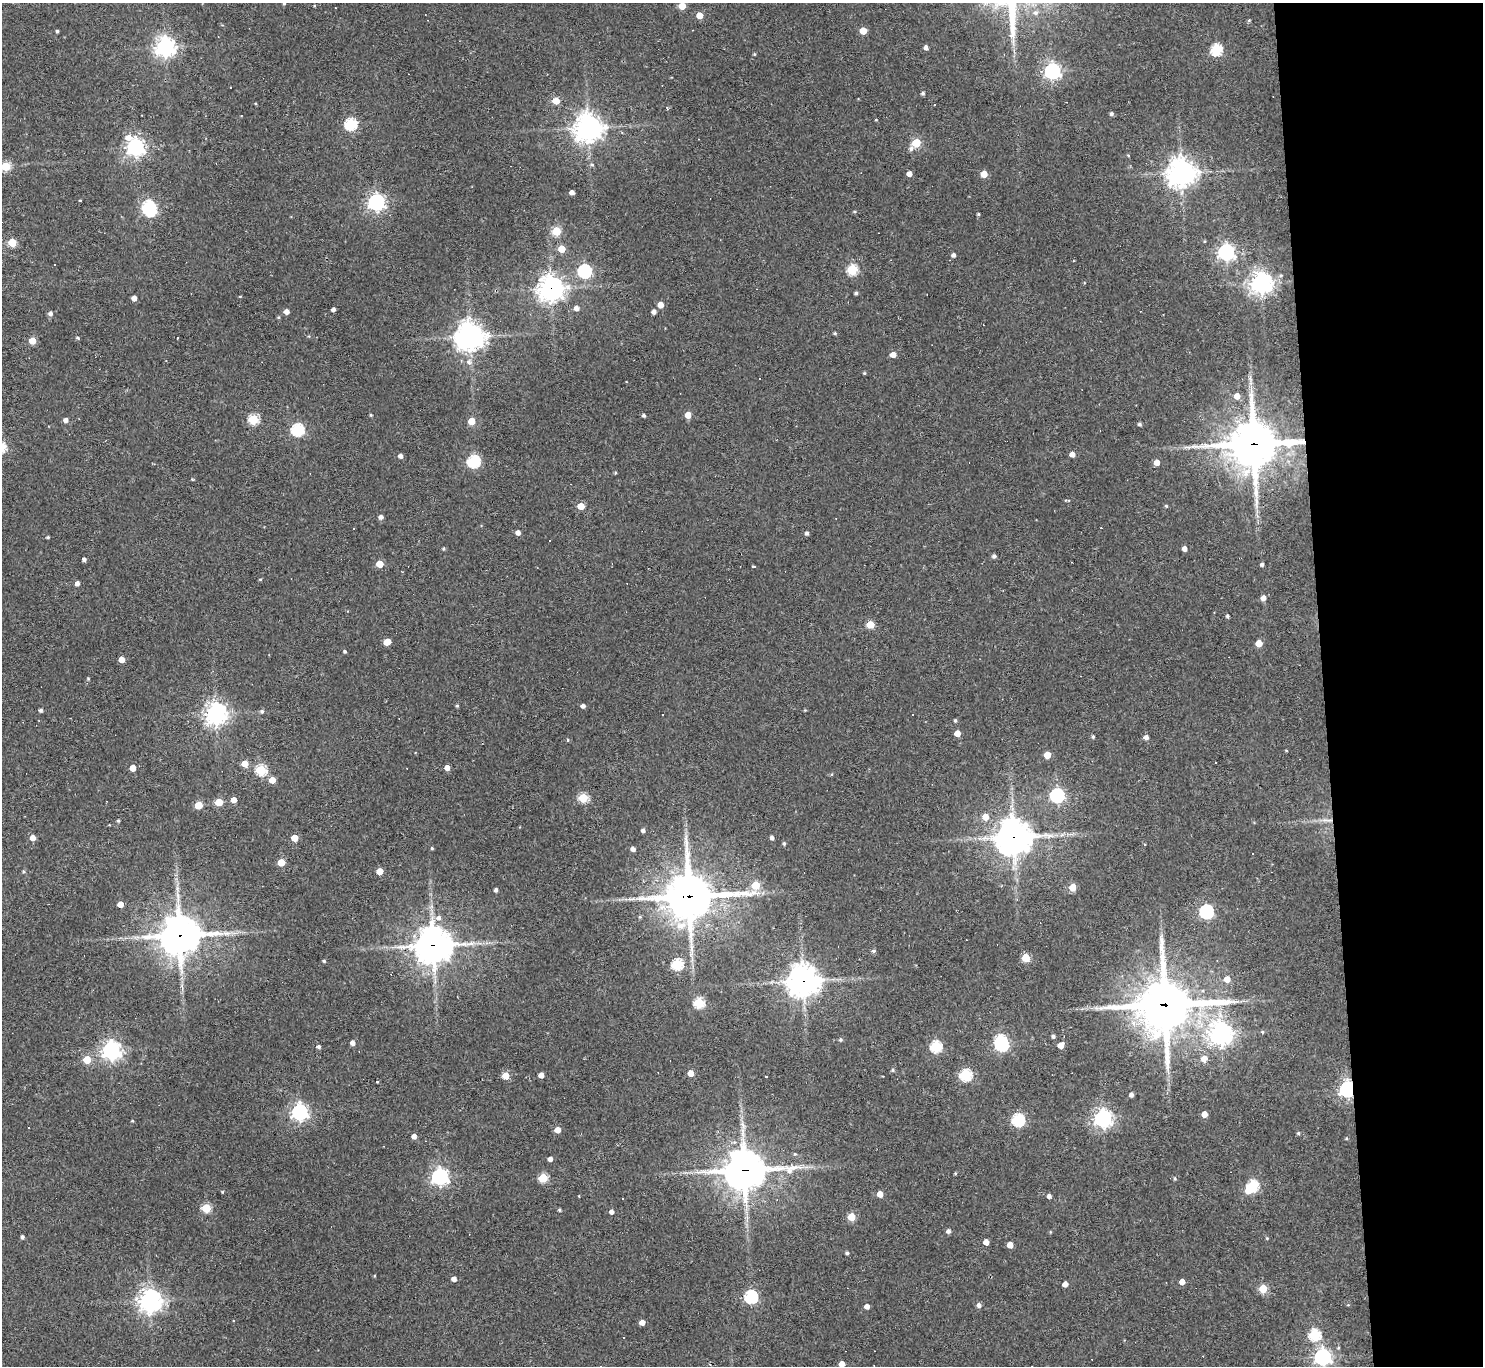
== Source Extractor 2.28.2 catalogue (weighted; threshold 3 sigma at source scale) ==
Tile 6 of 3 x 3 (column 3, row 2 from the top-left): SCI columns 2963-4443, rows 1567-2930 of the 4443 x 4419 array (HDU 1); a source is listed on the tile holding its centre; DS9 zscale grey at full resolution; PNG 1485 x 1368 px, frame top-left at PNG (2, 3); no overlay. Shown black and unused: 11% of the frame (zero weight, under 2 of 3 exposures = <1% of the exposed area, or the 3 px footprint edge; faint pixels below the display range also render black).
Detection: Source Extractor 2.28.2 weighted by HDU 2 'WHT'; one run over the whole footprint, this tile lists its part. Background 0.18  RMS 0.0085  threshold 0.0381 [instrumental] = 3 sigma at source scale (4.5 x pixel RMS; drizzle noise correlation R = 1.50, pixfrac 1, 0.05/0.05 arcsec/px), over >= 5 px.
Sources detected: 236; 4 inside a brighter object's white glare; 12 cosmic-ray / hot-pixel residue — not listed; the other 220 listed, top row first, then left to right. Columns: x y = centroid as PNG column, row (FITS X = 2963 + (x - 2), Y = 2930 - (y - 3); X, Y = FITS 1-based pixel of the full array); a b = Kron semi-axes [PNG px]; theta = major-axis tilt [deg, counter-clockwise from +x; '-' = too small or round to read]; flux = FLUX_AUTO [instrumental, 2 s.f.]
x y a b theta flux
284 3 4 4 - 1.1
682 6 5 5 - 15
1035 13 7 6 - 2.6
699 15 5 4 - 11
1249 20 4 4 - 0.97
57 31 3 3 - 1.3
863 31 5 5 - 15
165 47 7 7 - 500
926 47 4 4 - 3.8
1216 50 6 5 - 79
754 54 4 3 - 0.92
1052 71 6 6 - 290
923 93 4 4 - 1.6
556 101 5 5 - 15
1111 114 4 4 - 1.8
876 120 3 3 - 0.67
351 124 6 5 - 96
588 128 9 9 - 980
128 138 8 6 -4 6.5
698 139 3 2 - 0.61
916 143 5 5 - 38
135 147 7 6 - 370
911 149 6 5 - 2.7
1128 155 4 3 - 0.69
592 165 5 5 - 1.2
6 166 5 5 - 40
1181 173 9 9 - 940
909 174 4 4 - 5.8
984 174 5 5 - 16
572 192 4 4 - 4.3
80 200 3 2 - 0.66
376 202 6 6 - 310
148 207 7 5 40 100
854 211 5 3 - 0.96
978 214 3 3 - 1.1
556 231 5 5 - 40
12 242 5 5 - 30
562 249 5 5 - 15
1226 252 6 6 - 300
953 255 4 4 - 2.6
852 270 5 5 - 57
584 271 6 6 - 130
1261 283 8 8 - 500
551 288 9 9 - 600
856 293 4 4 - 1.5
240 296 4 3 - 0.69
134 298 4 4 - 4.7
660 305 5 4 - 8.8
576 308 5 5 - 4
333 310 4 3 - 3
286 312 4 4 - 5.2
654 312 4 4 - 3.8
50 313 5 5 - 2.9
835 333 4 3 - 1.2
470 336 10 10 - 780
78 338 5 3 - 1.1
177 338 3 2 - 1.2
32 341 5 4 - 15
893 355 5 4 - 7.3
469 362 7 7 - 3.6
864 373 4 4 - 0.92
1237 396 5 5 - 7.6
371 415 4 3 - 0.9
644 415 4 4 - 1.8
688 415 5 4 - 12
253 419 5 5 - 52
66 420 4 4 - 4.1
471 421 5 5 - 16
1139 424 4 4 - 1.7
297 430 6 6 - 100
1253 444 17 15 1 3500
1072 454 5 4 - 4.8
400 456 4 4 - 3.8
474 461 6 6 - 110
1157 462 4 4 - 8
615 473 4 3 - 0.88
1065 500 7 3 16 0.7
581 506 5 4 - 16
1166 506 5 4 - 0.96
381 517 4 4 - 3.4
518 532 5 5 - 4.1
807 533 4 4 - 2.4
48 537 3 3 - 1.3
444 549 4 4 - 1.2
1184 549 4 4 - 4.2
994 556 4 4 - 2.1
84 559 4 3 - 2.9
380 564 5 5 - 17
1262 564 4 4 - 2
753 566 3 3 - 4.5
260 579 4 3 - 0.8
77 583 4 4 - 4
1263 598 5 4 - 5.2
1227 616 4 3 - 1.8
870 625 5 5 - 21
387 642 6 4 32 13
1259 643 5 5 - 15
345 651 4 4 - 1.4
121 659 4 4 - 8.9
88 679 5 3 - 0.74
457 706 4 4 - 1.2
583 706 4 4 - 3
40 710 4 4 - 1.9
805 710 4 4 - 0.69
262 711 6 5 - 1.7
216 714 7 7 - 560
955 720 5 4 - 1.3
957 733 4 4 - 8.9
1093 737 4 4 - 1.4
1146 737 5 4 - 3.7
568 740 4 4 - 0.97
1286 750 4 2 - 0.65
1047 755 5 5 - 14
245 763 5 5 - 14
133 768 4 4 - 10
447 768 4 4 - 6
261 770 5 5 - 71
272 780 5 5 - 9.7
1057 795 6 6 - 170
583 798 5 5 - 45
234 800 4 4 - 8.5
219 802 5 5 - 23
198 805 5 5 - 18
985 817 5 5 - 10
1329 820 12 3 3 3.4
118 821 4 3 - 1.1
643 831 4 4 - 2.6
1014 837 12 11 - 1600
33 838 5 5 - 7
294 838 5 4 - 14
772 838 4 4 - 2.5
784 844 5 4 - 1.3
432 848 4 4 - 1
633 849 4 4 - 3.9
1253 853 3 3 - 1.4
281 862 5 5 - 19
23 871 5 4 - 1.1
380 871 5 4 - 11
756 885 5 5 - 23
1073 887 5 5 - 16
496 890 4 4 - 2.3
689 896 17 15 3 3200
1017 899 4 3 - 0.77
120 904 4 4 - 9.3
1206 911 6 6 - 140
438 918 7 6 - 3.2
180 935 14 13 - 2100
433 946 12 11 - 1700
873 951 5 4 - 1.6
1026 958 5 5 - 26
324 961 4 3 - 1.2
677 964 6 5 - 77
1227 979 5 5 - 8.2
803 981 11 11 - 1000
699 1003 5 5 - 63
1165 1005 21 19 7 3700
1096 1008 6 5 - 1.7
1221 1034 8 8 - 550
1053 1036 4 3 - 2
840 1040 5 5 - 1.4
353 1043 4 4 - 4.3
1002 1045 6 6 - 91
1061 1045 5 4 - 9.2
319 1047 4 4 - 2.1
936 1047 6 5 - 79
111 1050 7 7 - 410
1204 1059 6 5 - 8.9
87 1060 5 5 - 21
893 1070 5 4 - 1.2
691 1073 4 4 - 11
541 1075 4 4 - 6.5
966 1075 6 6 - 57
506 1076 5 5 - 17
766 1077 3 3 - 1.7
377 1082 3 3 - 4.2
1347 1089 6 6 - 300
1131 1095 4 4 - 3.2
300 1112 6 6 - 290
1204 1114 4 4 - 8.4
1103 1118 7 7 - 380
1018 1120 6 6 - 110
132 1121 4 3 - 0.75
557 1130 5 4 - 8.7
1298 1133 5 4 - 1.3
414 1136 4 4 - 4.6
1346 1138 4 4 - 0.82
795 1154 4 4 - 1
550 1159 4 4 - 3.7
744 1170 15 13 3 2300
955 1173 4 3 - 0.91
440 1177 6 6 - 310
543 1178 5 5 - 38
1175 1178 5 4 - 1.1
1253 1186 6 5 - 75
222 1192 4 3 - 0.79
880 1194 4 4 - 9.1
1049 1196 4 4 - 3.1
206 1208 5 5 - 43
559 1210 3 3 - 1.2
611 1212 4 4 - 3.3
851 1217 5 5 - 24
948 1231 4 4 - 3.1
22 1237 4 4 - 1.9
1267 1238 4 4 - 0.79
986 1242 4 4 - 6.9
1010 1245 4 4 - 9.2
847 1253 4 4 - 1.7
454 1279 4 4 - 4.6
1182 1282 4 4 - 7.4
1065 1284 4 4 - 5.5
1263 1288 5 5 - 33
751 1297 6 6 - 120
150 1301 8 8 - 610
979 1305 5 5 - 3.2
867 1306 4 4 - 4.6
642 1322 4 4 - 5.4
1314 1334 6 6 - 72
623 1337 3 2 - 0.64
1323 1357 7 6 - 300
842 1364 4 4 - 7.7
Overlapping masked pixels (flux is a lower limit): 11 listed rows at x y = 551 288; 1253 444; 1329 820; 1014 837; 689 896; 180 935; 433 946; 803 981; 1165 1005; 1347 1089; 744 1170
Isophote crosses this tile's border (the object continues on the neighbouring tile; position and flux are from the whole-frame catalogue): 4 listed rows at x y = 284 3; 682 6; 6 166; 1323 1357